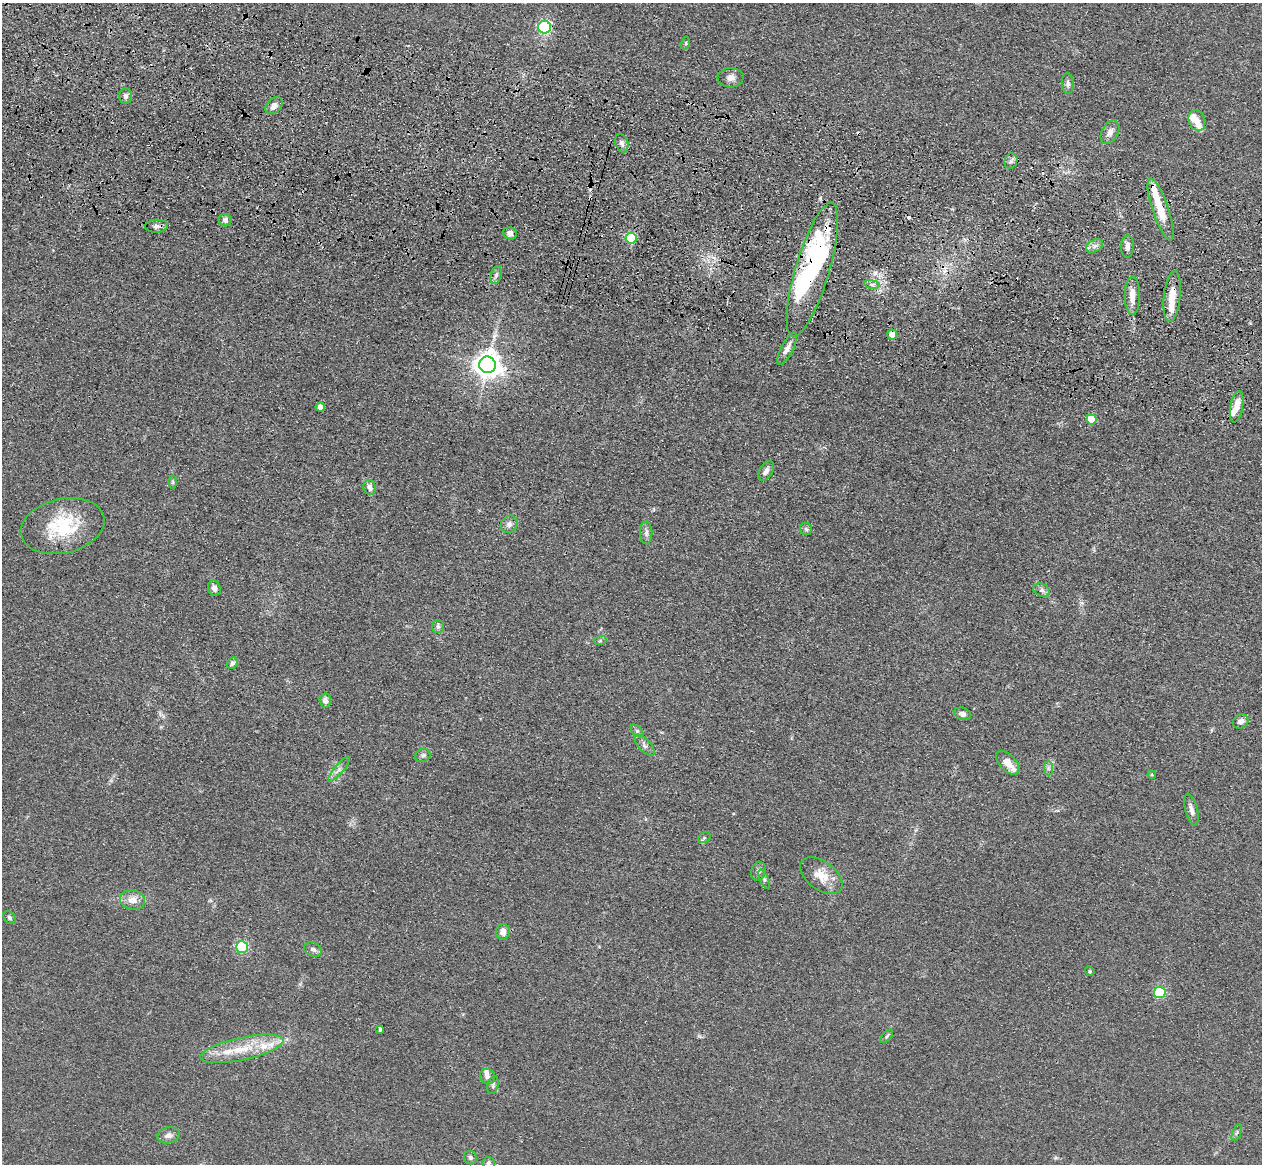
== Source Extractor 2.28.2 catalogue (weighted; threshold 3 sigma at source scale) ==
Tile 11 of 4 x 4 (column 3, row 3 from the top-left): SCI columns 2555-3814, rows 1524-2685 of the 5110 x 5250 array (HDU 1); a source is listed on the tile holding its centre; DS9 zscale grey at full resolution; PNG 1264 x 1166 px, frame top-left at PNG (2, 3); each listed source drawn as its Kron ellipse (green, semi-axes under 4 px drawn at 4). Shown black and unused: <1% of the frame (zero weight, under 3 of 4 exposures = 6% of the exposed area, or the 3 px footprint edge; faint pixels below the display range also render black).
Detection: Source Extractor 2.28.2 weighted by HDU 2 'WHT'; one run over the whole footprint, this tile lists its part. Background 0.0611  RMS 0.0074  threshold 0.0332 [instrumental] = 3 sigma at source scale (4.5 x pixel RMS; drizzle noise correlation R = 1.50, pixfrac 1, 0.05/0.05 arcsec/px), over >= 5 px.
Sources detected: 86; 1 inside a brighter object's white glare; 5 cosmic-ray / hot-pixel residue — neither listed nor drawn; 9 inside a brighter listed object's ellipse — not listed separately; the other 71 listed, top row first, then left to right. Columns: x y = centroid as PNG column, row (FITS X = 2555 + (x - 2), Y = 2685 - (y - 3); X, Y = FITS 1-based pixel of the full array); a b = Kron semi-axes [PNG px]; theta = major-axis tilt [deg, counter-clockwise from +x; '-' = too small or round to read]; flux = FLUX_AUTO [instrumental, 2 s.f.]
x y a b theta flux
544 27 6 6 - 120
686 43 6 4 73 0.99
731 78 13 10 4 4.5
1068 84 10 6 -87 2.6
126 96 8 6 -89 2.7
274 106 10 7 43 4.7
1197 121 10 8 -71 6.4
1110 132 12 8 61 4.3
622 143 9 6 -70 2.9
1011 161 8 6 69 2.4
1161 209 32 8 -71 19
225 220 6 6 - 2.5
156 226 11 6 3 3.1
510 233 7 6 - 3.8
631 238 5 5 - 61
1095 246 9 6 27 2.9
1127 246 11 6 87 3.4
812 270 69 17 74 150
496 275 9 5 74 2.2
872 284 8 4 -8 1.9
1132 295 19 7 90 8.7
1172 296 25 8 84 14
892 335 5 5 - 14
787 349 18 6 63 5.1
488 365 8 8 - 810
320 407 4 4 - 6.5
1237 407 16 6 79 9.1
1091 419 5 5 - 22
766 471 11 6 56 3.7
172 482 6 4 89 1.2
370 487 7 6 - 4.2
509 524 9 8 - 3.2
63 526 43 27 13 44
806 529 6 6 - 1.6
646 533 11 6 -90 2.8
214 588 8 6 -70 3.8
1042 590 8 6 -20 2.3
438 626 6 5 - 1.7
600 641 6 4 18 1.1
232 663 6 5 - 2.4
325 701 7 6 - 3.4
962 714 9 6 -18 2.6
1241 721 8 7 - 3.7
637 731 7 4 -46 1.5
645 745 13 6 -48 2.9
423 755 8 6 25 2
1008 763 14 8 -46 8.5
1048 768 7 4 -89 2
339 769 16 4 49 3.5
1152 775 4 3 - 0.66
1191 810 16 6 -76 4
704 838 7 5 29 1.3
758 871 9 7 76 2.5
821 876 24 14 -37 13
764 879 10 4 -67 1.5
132 900 13 9 -10 7.1
10 918 7 5 -47 1.5
503 932 8 7 - 5.2
242 947 6 5 - 79
313 949 9 6 -23 3
1090 971 5 4 - 0.82
1160 992 6 5 - 52
380 1029 4 3 - 1
887 1036 8 4 46 1.4
242 1049 42 11 12 25
487 1077 8 7 - 3.2
493 1085 9 5 76 1.7
1237 1133 9 3 69 1
169 1135 12 7 13 3.5
470 1157 7 6 - 2
489 1163 6 6 - 1.8
Overlapping masked pixels (flux is a lower limit): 5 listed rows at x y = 1161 209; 156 226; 812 270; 1172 296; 892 335